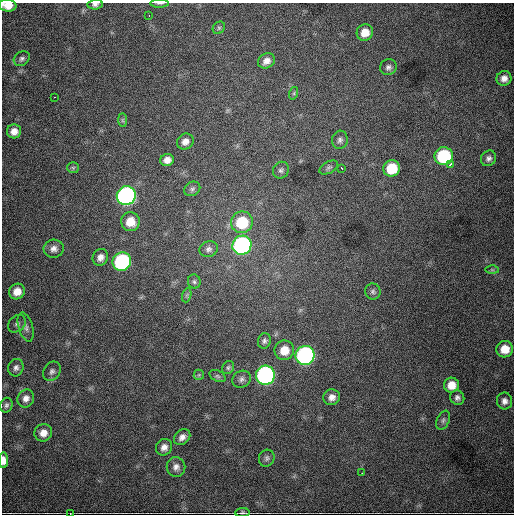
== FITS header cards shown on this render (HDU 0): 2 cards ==
NAXIS1  =                  512
NAXIS2  =                  512

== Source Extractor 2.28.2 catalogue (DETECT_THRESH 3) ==
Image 512 x 512 px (HDU 0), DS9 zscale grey, 1 PNG px = 1 image px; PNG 516 x 516 px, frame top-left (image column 1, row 512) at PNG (2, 3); each listed source drawn as its Kron ellipse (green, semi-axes under 4 px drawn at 4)
Background 3890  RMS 61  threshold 182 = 3 sigma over >= 5 px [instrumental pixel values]
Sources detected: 68; all 68 listed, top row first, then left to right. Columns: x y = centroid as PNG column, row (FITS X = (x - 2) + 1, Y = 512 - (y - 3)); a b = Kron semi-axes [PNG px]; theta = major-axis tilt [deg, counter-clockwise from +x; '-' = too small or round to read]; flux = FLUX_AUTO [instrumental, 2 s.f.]
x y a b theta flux
159 3 9 3 0 6.9e+03
95 4 7 5 6 1.2e+04
8 5 9 6 -4 4.2e+04
149 15 3 2 - 4.3e+03
219 28 7 5 46 8.4e+03
365 32 8 8 - 5.1e+04
22 59 9 7 38 1.2e+04
266 61 9 7 30 2.6e+04
388 67 8 7 - 1.4e+04
504 78 7 7 - 2.4e+04
294 93 6 4 72 6.5e+03
55 97 2 2 - 2.7e+03
122 120 7 4 -90 7.9e+03
14 131 7 7 - 2.9e+04
340 140 9 8 - 1.4e+04
185 141 9 7 34 2.4e+04
444 156 9 9 - 3.7e+05
489 158 8 7 - 1.6e+04
167 160 6 6 - 2.8e+04
450 164 4 3 - 1.1e+04
329 167 10 5 28 1.1e+04
73 168 6 5 - 6.7e+03
342 168 3 2 - 5.4e+03
392 168 8 8 - 1.3e+05
281 170 9 7 58 1.2e+04
192 189 8 7 - 1.2e+04
126 196 10 9 - 1.4e+06
130 222 9 9 - 6.1e+04
242 222 11 10 - 1.8e+05
242 245 10 9 - 9.6e+05
54 249 10 9 - 2.4e+04
209 249 9 8 - 1.6e+04
100 257 9 7 63 2.4e+04
122 262 9 9 - 6.3e+05
492 270 7 4 -1 6.6e+03
194 282 7 6 - 8.7e+03
17 291 8 7 - 4.2e+04
373 291 8 7 - 1.2e+04
187 295 7 4 71 7.6e+03
17 324 10 7 43 1.3e+04
26 327 15 7 -73 2.0e+04
264 341 8 6 78 1.2e+04
505 349 8 8 - 5.9e+04
284 350 10 9 - 6.1e+04
305 355 9 9 - 1.2e+06
16 368 9 7 76 1.5e+04
228 368 7 5 58 8.3e+03
52 371 10 8 57 1.7e+04
199 375 5 5 - 5.6e+03
265 375 9 9 - 1.2e+06
217 376 8 5 -26 9.3e+03
241 379 9 8 - 1.6e+04
451 385 7 7 - 5.1e+04
332 397 8 8 - 2.5e+04
26 398 9 8 - 2.4e+04
457 398 7 7 - 1.4e+04
505 401 8 7 - 2.1e+04
6 405 7 6 - 1.0e+04
443 420 10 6 67 1.2e+04
43 433 9 8 - 3.5e+04
182 437 9 7 43 2.1e+04
164 447 8 7 - 2.5e+04
267 458 8 7 - 1.2e+04
3 460 8 4 -88 3.0e+04
176 467 10 9 - 2.2e+04
362 473 2 2 - 2.8e+03
70 513 2 2 - 4.6e+03
242 513 7 4 5 8.1e+03
At the frame edge (FLAGS 8, measured only in part): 6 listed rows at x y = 159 3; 95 4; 8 5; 3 460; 70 513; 242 513